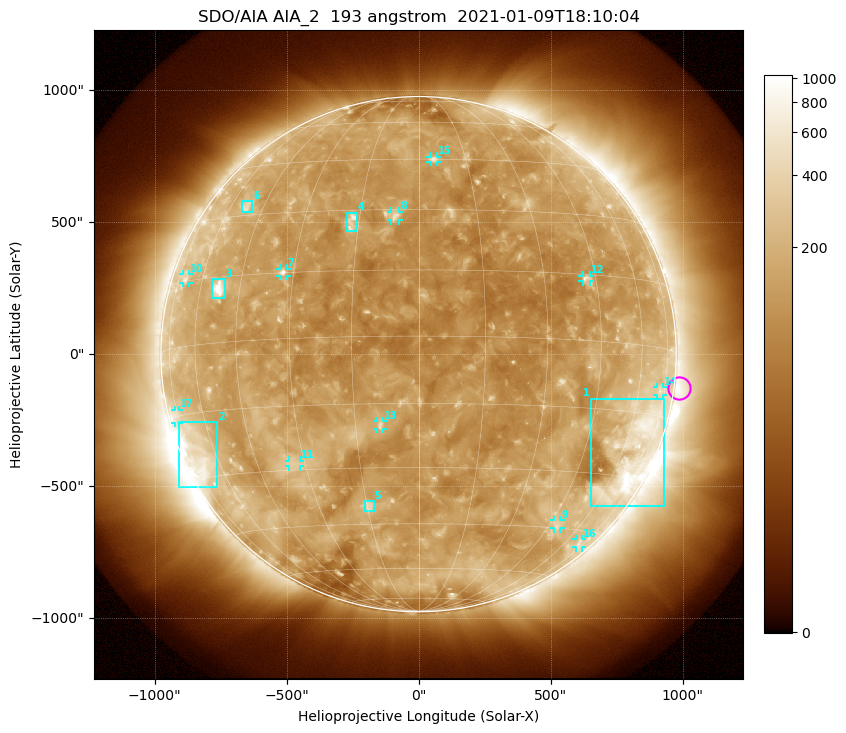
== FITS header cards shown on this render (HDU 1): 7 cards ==
TELESCOP= 'SDO/AIA'
INSTRUME= 'AIA_2'
WAVELNTH=                  193
WAVEUNIT= 'angstrom'
DATE-OBS= '2021-01-09T18:10:04.84'
CTYPE1  = 'HPLN-TAN'
CTYPE2  = 'HPLT-TAN'

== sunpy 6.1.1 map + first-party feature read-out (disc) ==
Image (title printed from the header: SDO/AIA AIA_2  193 angstrom  2021-01-09T18:10:04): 1024 x 1024 px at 2.4 arcsec/px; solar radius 976 arcsec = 407 px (full disc in frame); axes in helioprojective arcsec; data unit not stated in the header (colour bar unlabelled)
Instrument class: DISC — disc imager (sunpy class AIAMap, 193 A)
Bright regions (active regions / flare kernels): reference = the median radial profile (limb darkening/brightening removed); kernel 9 px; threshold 5 sigma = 191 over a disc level ~128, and >= 1.15x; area >= 12 px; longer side >= 10 px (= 24 arcsec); searched inside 0.97 R_sun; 17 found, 17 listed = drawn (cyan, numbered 1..; 11 of them under ~33 arcsec drawn as corner ticks so the feature stays visible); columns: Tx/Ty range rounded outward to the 5 arcsec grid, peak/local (2 s.f.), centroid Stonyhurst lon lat
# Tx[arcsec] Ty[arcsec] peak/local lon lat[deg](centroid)
1 650..930 -575..-165 5.3 +65 -24
2 -910..-760 -505..-255 4.6 -69 -24
3 -785..-735 210..285 7.9 -52 +12
4 -270..-230 465..535 4.7 -17 +27
5 -205..-170 -595..-555 3.5 -14 -40
6 -670..-630 540..580 3 -52 +33
7 -525..-500 295..325 5 -33 +15
8 -105..-75 505..540 4.1 -6 +28
9 510..540 -660..-625 2.7 +48 -44
10 -895..-870 270..305 2.5 -70 +16
11 -490..-445 -425..-400 2.7 -33 -28
12 620..650 275..300 3.6 +42 +14
13 -155..-135 -285..-255 4.1 -9 -20
14 905..930 -155..-125 2.2 +72 -9
15 45..70 730..750 3.5 +5 +45
16 595..620 -735..-700 2.1 +70 -49
17 -925..-905 -260..-210 2.3 -75 -15
Off-limb structures (1.02-1.3 R_sun): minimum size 162 px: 2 found; the strongest spans PA ~215..325 deg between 1.02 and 1.3 R_sun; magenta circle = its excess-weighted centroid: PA ~265 deg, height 1.02 R_sun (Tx ~990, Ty ~-130 arcsec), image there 1.9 x the reference